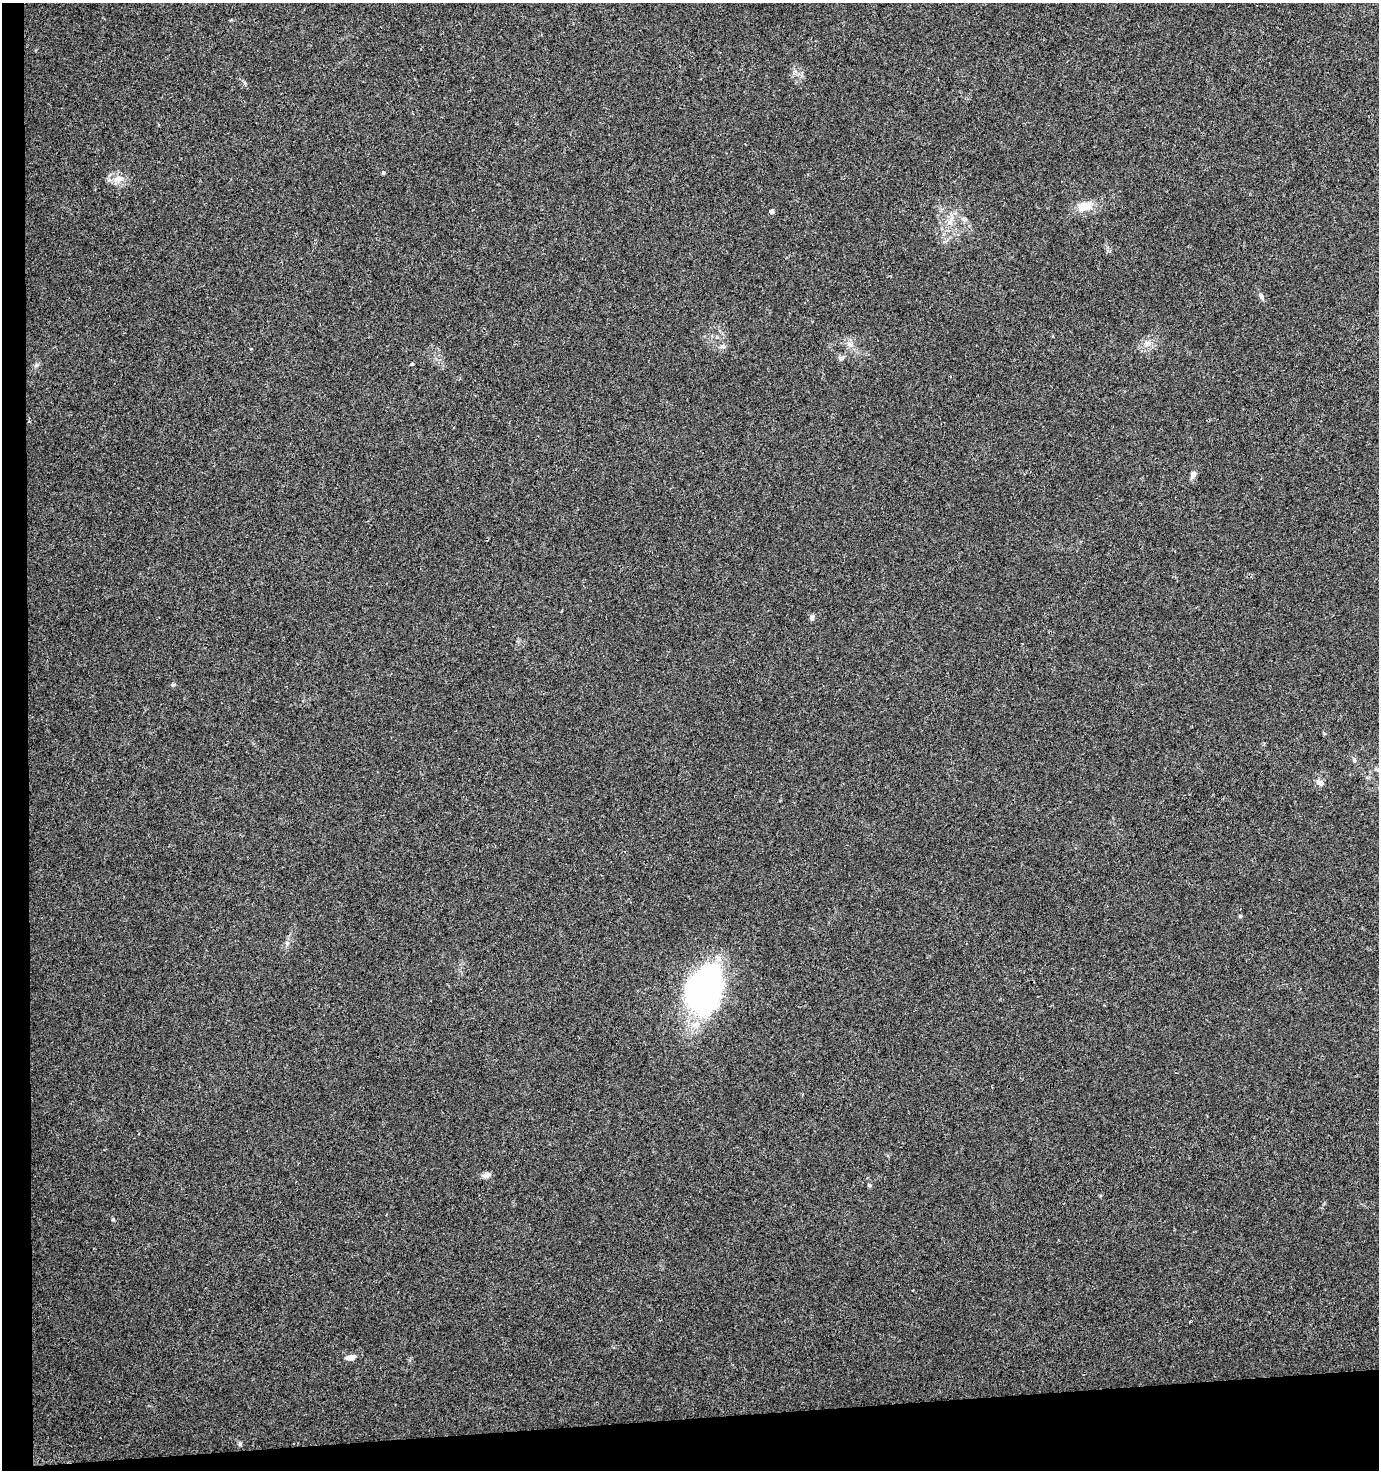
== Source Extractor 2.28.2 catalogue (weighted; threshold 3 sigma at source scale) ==
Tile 7 of 3 x 3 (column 1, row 3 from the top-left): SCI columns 1-1377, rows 1-1468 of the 4144 x 4403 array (HDU 1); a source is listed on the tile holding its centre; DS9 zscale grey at full resolution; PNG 1381 x 1472 px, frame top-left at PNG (2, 3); no overlay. Shown black and unused: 5% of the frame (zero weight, under 3 of 4 exposures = <1% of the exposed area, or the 3 px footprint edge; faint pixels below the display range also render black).
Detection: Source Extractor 2.28.2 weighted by HDU 2 'WHT'; one run over the whole footprint, this tile lists its part. Background 0.015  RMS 0.0039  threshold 0.0176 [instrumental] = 3 sigma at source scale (4.5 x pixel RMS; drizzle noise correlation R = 1.50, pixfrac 1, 0.0396/0.0396 arcsec/px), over >= 5 px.
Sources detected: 25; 1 inside a brighter object's white glare — not listed; the other 24 listed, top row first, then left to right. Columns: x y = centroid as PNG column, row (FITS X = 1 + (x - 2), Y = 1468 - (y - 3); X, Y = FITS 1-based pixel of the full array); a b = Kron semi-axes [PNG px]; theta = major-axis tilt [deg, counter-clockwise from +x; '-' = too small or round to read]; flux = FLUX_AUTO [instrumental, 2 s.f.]
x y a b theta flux
383 173 4 4 - 0.48
118 179 14 9 17 3.9
1084 206 21 12 17 5.8
771 212 4 4 - 1.9
950 222 9 8 - 2.3
1261 296 9 5 -59 1.2
1147 343 7 6 - 1.4
850 345 10 5 -25 1.7
723 346 8 6 -11 1.2
412 364 3 3 - 1.3
36 365 7 4 71 0.73
1193 474 9 6 56 1.8
812 618 7 5 -90 1
173 685 6 4 0 0.49
1354 760 6 4 -47 0.63
1378 769 11 6 -5 1.6
1320 783 12 7 -31 1.6
1240 916 5 5 - 0.51
287 943 6 5 - 0.82
707 985 52 26 83 100
486 1175 12 6 11 1.5
869 1185 5 5 - 0.54
113 1219 5 4 - 0.43
351 1357 12 6 12 2.7
Isophote crosses this tile's border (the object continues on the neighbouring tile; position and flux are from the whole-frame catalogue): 1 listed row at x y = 1378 769